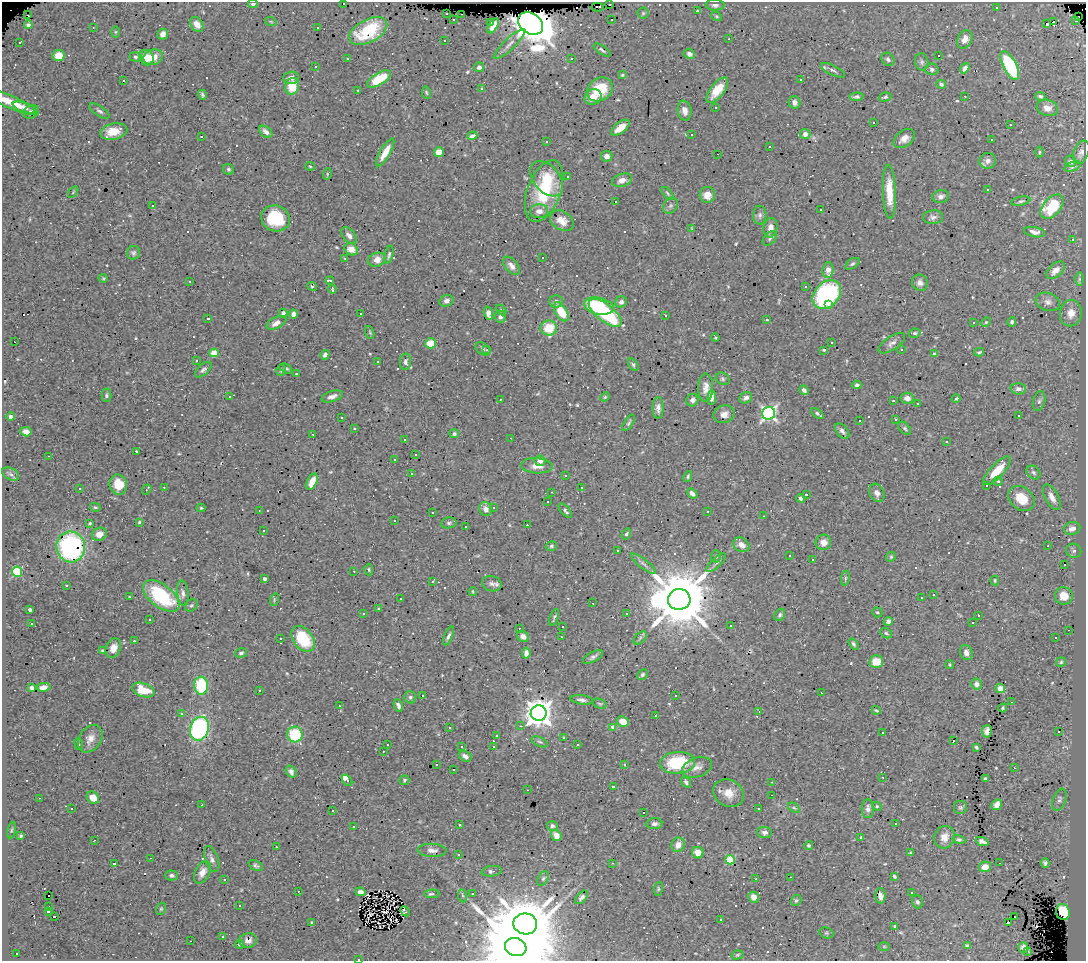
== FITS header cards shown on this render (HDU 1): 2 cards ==
NAXIS1  =                 1084
NAXIS2  =                  959

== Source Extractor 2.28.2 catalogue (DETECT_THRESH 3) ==
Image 1084 x 959 px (HDU 1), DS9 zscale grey, 1 PNG px = 1 image px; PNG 1088 x 963 px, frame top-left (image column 1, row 959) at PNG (2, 2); each listed source drawn as its Kron ellipse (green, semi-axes under 4 px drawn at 4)
Background 0.933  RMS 0.03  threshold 0.0907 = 3 sigma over >= 5 px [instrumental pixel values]
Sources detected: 627; of the 627, the 500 brightest by FLUX_AUTO listed and drawn (127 fainter detections omitted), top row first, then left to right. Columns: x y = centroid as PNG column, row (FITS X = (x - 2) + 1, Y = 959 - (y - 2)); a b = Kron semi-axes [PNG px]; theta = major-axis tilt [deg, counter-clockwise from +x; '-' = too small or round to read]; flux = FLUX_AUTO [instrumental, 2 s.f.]
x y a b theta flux
343 3 3 3 - 130
253 4 5 4 - 5.5
609 4 3 3 - 87
715 5 9 5 -1 6.9
598 7 6 2 2 6.3
996 8 3 3 - 8.6
697 11 3 2 - 8.4
643 13 5 5 - 3.1
447 14 3 2 - 17
462 14 3 2 - 17
28 15 3 2 - 2.9
716 16 6 3 -31 2.7
1079 17 2 2 - 10
611 19 3 3 - 11
453 20 3 3 - 17
1076 20 3 3 - 45
1054 21 3 3 - 1500
271 22 6 3 -20 2.2
491 23 4 3 - 6.1
197 24 8 6 -55 17
531 24 13 10 -34 6800
1046 24 4 3 - 180
28 25 4 4 - 5.7
493 26 8 4 61 22
93 27 3 2 - 2.1
317 28 3 2 - 7.7
368 31 21 11 28 92
116 32 6 4 90 2.3
163 34 5 5 - 10
729 39 3 2 - 26
965 39 9 7 64 16
445 40 3 3 - 16
20 42 4 3 - 9.6
509 44 21 5 43 13
602 50 10 3 -35 4.1
689 54 6 5 - 8.5
939 55 3 3 - 220
59 56 6 5 - 26
135 57 6 4 -5 4
153 57 10 7 19 29
147 58 8 7 - 25
347 58 3 3 - 7.5
572 58 3 2 - 11
888 59 7 6 - 5.8
922 62 8 6 -79 5.6
1010 66 16 6 -62 150
315 67 3 3 - 3.2
479 67 5 4 - 5.4
965 68 6 4 54 6.9
932 69 7 6 - 5.6
833 70 13 5 -26 6.4
623 75 4 3 - 6.1
291 78 8 6 3 12
379 79 13 6 31 67
801 80 3 2 - 3.6
123 81 3 3 - 130
941 84 5 4 - 3.8
292 86 8 7 - 43
482 89 3 3 - 6.7
600 89 14 11 33 74
358 90 3 3 - 38
717 90 15 7 52 30
426 92 6 4 -81 2.7
202 95 5 3 - 3.7
965 96 3 2 - 6.7
1040 96 5 4 - 3.8
593 97 9 7 32 19
856 97 7 4 5 5
885 97 6 4 16 3.4
11 102 27 6 -24 44
795 102 6 6 - 9.4
24 107 12 4 -18 11
715 108 3 3 - 5.5
1047 108 11 8 -17 14
99 111 11 5 -35 5.6
685 111 10 7 -80 12
31 112 8 6 25 6.6
874 122 3 3 - 18
1010 125 3 2 - 4.4
620 128 11 5 38 24
114 131 13 8 12 41
266 132 7 5 -38 10
805 134 5 5 - 8.1
691 135 3 3 - 5.8
201 136 3 3 - 17
472 136 5 3 - 3.2
904 139 12 7 38 14
992 139 3 3 - 110
546 141 3 3 - 66
769 146 3 2 - 3.6
385 152 16 5 59 22
439 152 5 5 - 21
1039 152 5 3 - 2.3
1081 152 12 7 68 8.8
718 154 2 2 - 3.6
607 156 6 5 - 10
988 161 8 8 - 11
1071 161 6 5 - 3.9
310 166 5 4 - 2.3
1072 167 8 4 24 3.7
228 169 6 5 - 3.6
327 174 6 3 73 2.4
568 177 3 3 - 4.6
547 179 20 13 -50 42
622 180 10 6 18 13
988 189 3 3 - 100
544 191 32 16 69 110
73 192 6 3 54 2.2
889 192 27 6 -88 43
668 193 7 4 -49 3
707 195 8 7 - 21
941 196 8 6 10 8.2
1021 201 9 4 12 4.6
615 202 3 3 - 1100
152 206 3 3 - 2.2
670 206 8 6 51 5.8
1052 207 14 8 47 92
820 210 3 3 - 5.4
539 211 9 7 2 13
760 215 9 6 89 6.2
933 217 10 7 4 7.1
275 218 14 13 - 84
562 221 13 9 -33 17
770 228 10 7 80 16
692 229 3 2 - 2.1
1034 232 11 5 -10 9.7
349 235 10 6 -51 9.3
770 238 8 5 45 5
1073 239 3 3 - 13
351 249 7 5 -35 24
133 253 7 6 - 5.1
389 255 9 3 76 3.7
543 257 3 3 - 640
345 258 3 2 - 2.2
377 260 9 6 23 21
852 264 8 4 34 4
511 266 10 6 -51 10
828 270 8 5 86 28
1056 270 11 6 43 18
103 278 4 4 - 2.2
1079 279 6 4 90 3.3
330 280 4 3 - 29
190 281 3 2 - 2.8
920 283 8 7 - 9.1
312 286 5 3 - 2.4
806 286 3 3 - 5.1
332 289 4 2 - 2.2
827 295 16 12 45 350
446 301 7 5 22 8.9
556 301 6 6 - 5.9
621 302 6 5 - 7.8
1048 302 12 9 -19 11
829 305 3 3 - 23
599 306 15 8 -11 110
501 310 6 4 -45 2.6
561 312 10 6 -58 53
283 313 4 4 - 5.9
488 313 7 4 -74 10
605 313 20 8 -38 180
1071 313 13 11 80 21
294 314 4 4 - 12
361 314 3 3 - 31
665 316 3 3 - 27
500 317 6 5 - 7.2
208 319 3 3 - 78
767 320 3 3 - 59
986 322 5 3 - 2.1
1012 322 4 4 - 4.5
276 323 11 5 27 14
974 323 3 3 - 15
549 328 8 7 - 54
370 332 7 4 -71 2.4
915 333 6 4 12 3.7
715 338 4 2 - 2.1
14 342 3 2 - 14
431 343 5 5 - 44
831 343 3 3 - 7.5
892 343 15 6 34 10
483 349 8 5 -35 4.8
901 349 3 3 - 6.4
487 350 3 3 - 3.3
824 350 3 2 - 2.4
979 352 5 3 - 3.4
214 353 4 4 - 51
934 354 3 3 - 5.2
325 355 5 4 - 5.3
196 361 3 3 - 3.9
378 362 3 2 - 2.3
405 362 8 5 87 6.2
633 365 7 4 -59 3.9
286 368 7 4 -27 3.9
203 370 10 5 43 6.5
281 370 6 4 74 3.2
296 373 3 2 - 23
723 379 7 5 -35 4.4
857 385 4 4 - 4.9
706 388 14 7 90 17
1018 389 8 5 -2 11
804 390 5 4 - 6.7
106 395 7 5 89 3.9
332 396 11 5 17 9.6
229 397 3 3 - 29
605 397 5 4 - 2.5
712 398 7 4 85 8.8
746 398 6 5 - 8.1
907 398 6 5 - 11
500 399 3 2 - 2.6
956 399 4 3 - 4.7
692 400 6 6 - 7.9
893 401 3 2 - 11
1039 401 10 6 75 5.9
917 403 3 3 - 7.4
658 408 10 5 -90 9.2
769 413 6 6 - 520
724 414 11 8 17 15
818 414 7 3 -34 4
1019 416 3 3 - 3.3
11 417 4 4 - 8.8
342 417 3 3 - 4.4
896 420 3 3 - 8.8
860 421 3 2 - 3.6
628 423 9 4 58 3.7
905 428 8 5 -46 4
354 429 3 3 - 21
842 431 9 5 -50 6.7
26 432 5 4 - 15
313 434 3 2 - 4.7
454 434 5 4 - 4.6
511 438 3 3 - 2.2
405 440 3 3 - 6.7
946 441 3 3 - 12
136 451 3 2 - 16
415 455 3 3 - 4.4
49 456 3 2 - 6.4
394 459 3 3 - 49
540 461 5 5 - 11
537 466 16 7 -3 19
997 471 18 6 47 42
1033 472 8 6 -45 5.3
11 474 9 5 -27 6.2
411 474 3 3 - 7.6
565 475 3 3 - 25
688 476 5 4 - 3.8
998 481 4 4 - 2.5
312 482 9 5 67 26
118 485 10 8 -75 37
987 486 3 3 - 780
164 487 3 2 - 5.2
581 487 3 2 - 3
80 488 3 3 - 3
147 489 5 2 - 2.6
552 492 3 2 - 3.3
692 493 6 4 -41 9.3
877 493 10 7 -62 9
806 494 3 3 - 74
1052 497 14 6 -62 17
801 498 4 4 - 5.5
1021 498 14 11 -39 45
547 501 3 3 - 9.3
95 507 5 3 - 2.7
201 508 4 4 - 2.5
493 508 3 3 - 6.5
486 509 7 6 - 12
259 510 3 2 - 2.5
565 511 9 4 -49 4.9
708 511 3 2 - 3.3
432 512 3 2 - 4
764 516 3 2 - 8.6
394 521 3 2 - 4.4
139 522 3 3 - 2.3
90 523 3 3 - 2.4
449 523 8 5 9 4.3
527 525 3 2 - 6.6
466 527 3 3 - 6.8
1072 529 8 6 13 15
263 530 3 2 - 2.4
99 534 8 6 21 15
626 534 6 4 56 3.9
823 542 8 7 - 14
741 545 8 6 -34 16
551 546 6 4 16 3.2
1048 546 3 2 - 2.6
71 547 15 14 - 360
618 551 3 3 - 2.8
1074 551 7 7 - 6.4
789 555 3 3 - 6.8
716 556 6 5 - 3.4
891 557 5 4 - 2.8
813 559 3 2 - 2.6
716 563 12 4 43 6.3
643 564 15 4 -38 8.2
1064 564 3 3 - 96
369 569 6 4 -87 3.2
354 571 3 2 - 3
17 572 5 5 - 140
845 578 7 4 82 3.5
265 579 4 3 - 6.6
995 580 5 3 - 2.3
433 582 3 3 - 170
492 584 10 7 -17 8.2
66 585 3 3 - 9.7
473 591 4 3 - 2.4
183 593 13 5 -83 7.8
933 595 3 3 - 7.6
161 596 21 11 -37 150
1064 596 9 8 - 29
130 597 3 2 - 2.1
922 598 3 3 - 20
400 599 3 3 - 3.8
679 599 11 10 - 20000
274 600 6 4 74 2.5
593 603 3 2 - 96
191 605 7 5 42 3.6
379 609 4 3 - 2.4
30 610 4 3 - 5.8
877 612 5 4 - 3.3
363 613 3 2 - 2.2
627 613 3 3 - 2.8
780 615 6 5 - 4.1
978 615 3 3 - 30
554 617 9 3 68 3.9
150 620 3 2 - 2.3
888 621 4 4 - 8
32 623 3 2 - 4
973 623 3 3 - 100
562 626 3 3 - 5.2
731 626 3 3 - 4.9
519 628 3 2 - 2.5
1068 630 3 2 - 11
886 633 6 5 - 3.4
448 636 10 4 67 5.4
523 636 6 5 - 9.1
561 637 3 2 - 2.5
280 638 3 2 - 2.8
640 638 8 4 46 4
1055 638 3 3 - 7.8
303 639 14 9 -53 87
134 641 3 3 - 35
853 644 6 4 -58 4
113 648 10 7 67 17
103 650 4 4 - 2.7
241 653 6 4 17 4.2
526 653 5 4 - 9.9
966 653 7 6 - 12
593 657 11 5 29 6.5
876 662 7 6 - 33
1061 662 5 4 - 2.9
950 665 4 3 - 2.8
642 675 6 4 46 4.3
977 684 5 5 - 7.6
201 686 9 7 -84 110
44 687 7 4 7 8.3
32 688 4 3 - 11
1000 688 5 4 - 14
143 690 11 6 -20 45
259 690 3 2 - 3.7
821 693 3 2 - 2.6
422 696 3 3 - 170
675 696 3 2 - 2.3
410 697 6 5 - 4.1
582 700 11 4 -7 7.3
1011 702 3 2 - 8.2
600 704 7 5 -17 3.3
398 705 7 4 -68 6
339 706 3 2 - 3.3
1003 708 4 3 - 3
876 710 4 2 - 2.7
759 712 3 3 - 3.9
539 713 8 7 - 2800
182 714 3 3 - 5.3
655 715 3 3 - 420
623 722 6 5 - 19
521 726 3 3 - 4.7
613 727 4 3 - 15
449 728 3 2 - 3.1
199 729 12 9 71 290
987 731 6 5 - 7.1
1059 732 3 3 - 57
883 733 3 3 - 80
295 735 8 7 - 100
496 735 3 2 - 3.2
564 737 3 3 - 4.4
90 739 15 11 55 17
954 740 3 3 - 33
540 742 8 4 -25 4
79 744 6 3 -70 2.6
387 745 3 2 - 5.7
577 745 3 3 - 6
462 746 3 3 - 60
493 746 3 3 - 9.6
976 747 4 3 - 3.2
383 751 3 2 - 3.4
465 756 7 5 -30 7.5
678 763 17 11 4 130
624 764 3 2 - 4
436 765 3 3 - 6.8
697 767 15 9 19 16
1014 768 3 2 - 2.4
453 770 3 2 - 3.1
291 772 6 5 - 6.5
883 777 3 2 - 2.2
985 779 3 3 - 2.9
347 780 6 3 -51 59
404 780 5 4 - 3.8
686 782 6 4 -57 5.4
772 782 3 3 - 2.5
613 786 3 3 - 74
528 790 3 2 - 3
729 793 16 13 -28 29
772 795 3 2 - 7.6
39 798 3 2 - 5.4
93 798 7 5 -45 23
1059 800 11 6 70 6.8
202 805 3 2 - 3.8
997 805 6 5 - 17
877 806 4 4 - 2.6
960 807 7 7 - 4.8
794 808 7 3 -36 3.1
72 809 3 2 - 2.6
759 809 3 3 - 32
868 809 9 6 87 9.8
333 810 3 3 - 4.3
644 812 3 3 - 170
654 824 8 5 5 6.7
896 824 3 3 - 6
459 825 3 3 - 5.4
354 826 3 2 - 3.2
552 826 5 5 - 5.6
11 830 8 3 79 2.5
765 832 7 5 -5 7.3
556 835 6 5 - 18
21 836 4 3 - 3.4
944 837 11 10 - 19
861 838 3 3 - 3.6
959 839 6 4 -13 3.8
94 840 3 2 - 3.9
982 841 6 4 -22 6.3
678 845 7 6 - 15
809 845 4 4 - 3.4
276 847 3 2 - 8.3
432 850 14 6 -2 11
698 853 6 5 - 23
911 853 3 3 - 2.7
458 854 3 3 - 12
151 858 3 2 - 8.6
212 859 13 6 -70 8.9
730 860 5 4 - 96
114 863 3 3 - 690
613 863 3 2 - 2.4
1000 863 3 2 - 5.8
1045 863 4 4 - 4.2
256 866 8 4 -26 3.8
985 867 6 5 - 23
492 871 10 5 7 6.3
202 872 12 7 63 16
172 875 6 5 - 5.6
894 876 3 3 - 4.3
790 877 3 2 - 2.1
543 878 8 5 62 4.5
756 879 3 2 - 2.6
225 880 3 3 - 19
658 889 7 4 84 3
298 891 3 2 - 5.6
360 892 5 4 - 7.6
911 893 3 3 - 4.4
432 894 7 4 2 5.1
473 894 3 3 - 35
49 896 3 2 - 11
462 896 7 3 -82 2.9
881 896 8 5 -89 7.9
582 897 8 4 48 5.6
754 897 6 5 - 17
796 900 6 5 - 3.6
917 902 6 5 - 4.8
240 906 3 3 - 120
48 907 3 2 - 2.8
161 909 6 4 69 2.4
48 911 3 3 - 13
405 911 5 3 - 6.5
1063 912 8 7 - 49
1015 916 3 2 - 4.1
54 917 3 3 - 250
721 919 3 2 - 11
312 923 4 3 - 2.6
1008 923 4 3 - 9.8
525 924 12 10 -10 13000
895 926 3 3 - 3.8
826 933 7 5 -19 3.4
223 937 3 2 - 13
248 940 9 7 5 10
191 941 3 2 - 5.2
239 944 4 4 - 3.8
884 946 6 4 0 2.6
967 946 4 4 - 6.4
516 947 11 9 -18 42000
1023 947 5 5 - 8
1027 951 3 2 - 25
16 953 3 3 - 11
737 955 6 4 16 2.8
359 959 3 2 - 130
At the frame edge (FLAGS 8, measured only in part): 3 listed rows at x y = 343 3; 253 4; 359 959
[127 fainter detections neither listed nor drawn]